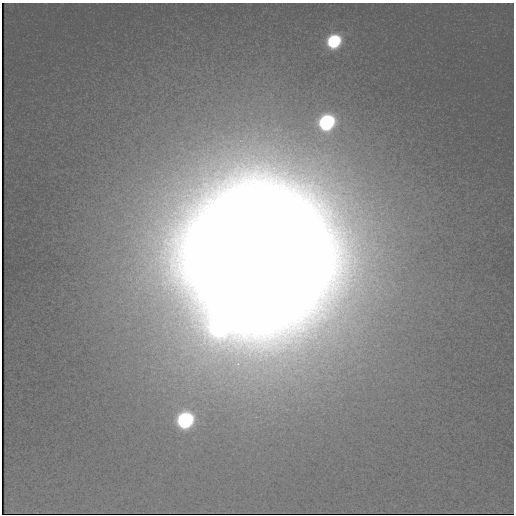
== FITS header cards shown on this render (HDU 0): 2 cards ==
NAXIS1  =                  512
NAXIS2  =                  512

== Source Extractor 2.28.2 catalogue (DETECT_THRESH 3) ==
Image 512 x 512 px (HDU 0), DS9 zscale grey, 1 PNG px = 1 image px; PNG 516 x 516 px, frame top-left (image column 1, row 512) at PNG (2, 3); no overlay
Background 238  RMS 0.91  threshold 2.72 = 3 sigma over >= 5 px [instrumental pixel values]
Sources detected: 4; all 4 listed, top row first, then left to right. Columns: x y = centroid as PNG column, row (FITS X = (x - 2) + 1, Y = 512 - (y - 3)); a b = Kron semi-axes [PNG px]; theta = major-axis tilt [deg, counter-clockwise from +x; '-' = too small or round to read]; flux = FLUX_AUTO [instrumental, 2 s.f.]
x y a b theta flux
334 41 10 9 - 6.6e+03
327 122 10 9 - 1.3e+04
259 258 57 53 65 2.1e+07
185 420 10 9 - 1.4e+04